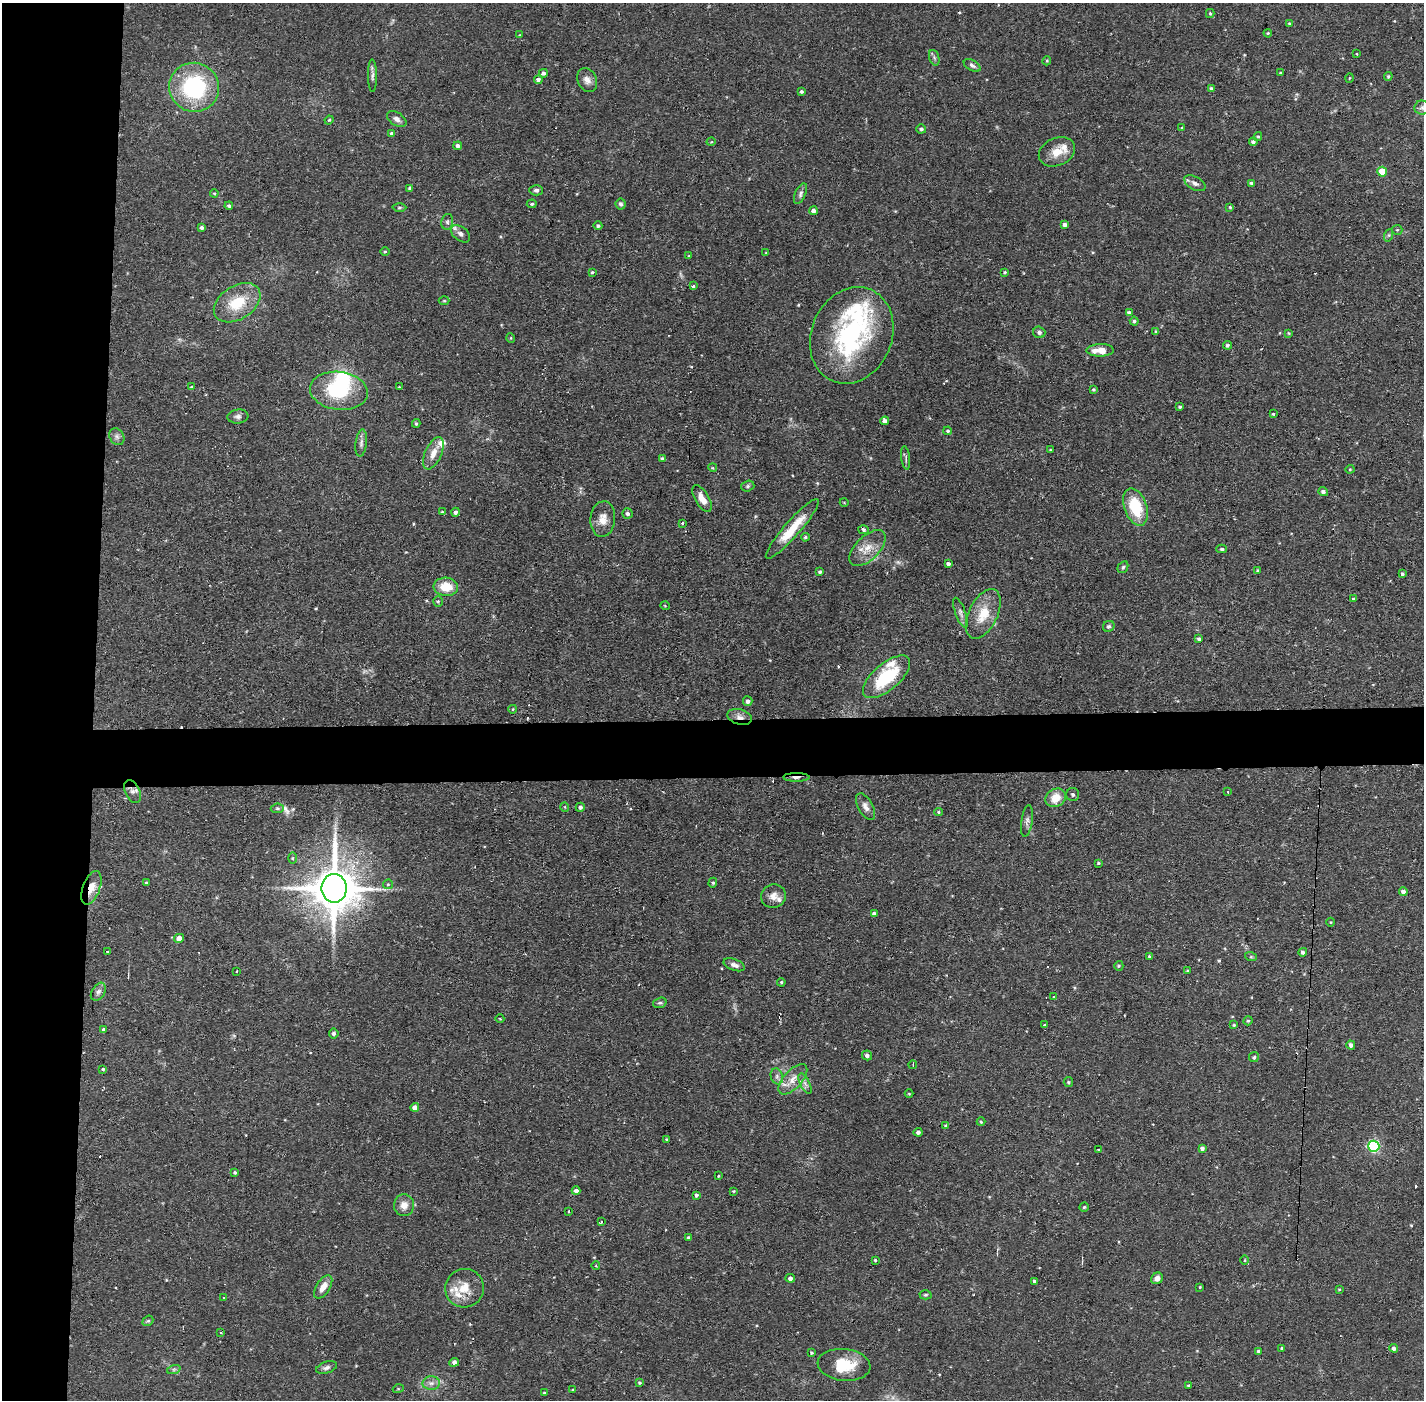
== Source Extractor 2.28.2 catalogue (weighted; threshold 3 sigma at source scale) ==
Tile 4 of 3 x 3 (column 1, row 2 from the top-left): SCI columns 1-1422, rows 1451-2848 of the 4267 x 4299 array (HDU 1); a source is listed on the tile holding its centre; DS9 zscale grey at full resolution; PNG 1426 x 1402 px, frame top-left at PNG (2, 3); each listed source drawn as its Kron ellipse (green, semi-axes under 4 px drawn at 4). Shown black and unused: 10% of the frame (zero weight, under 2 of 3 exposures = <1% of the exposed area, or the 3 px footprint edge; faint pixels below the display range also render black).
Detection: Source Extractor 2.28.2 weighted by HDU 2 'WHT'; one run over the whole footprint, this tile lists its part. Background 0.107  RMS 0.0065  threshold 0.0291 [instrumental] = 3 sigma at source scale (4.5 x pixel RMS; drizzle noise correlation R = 1.50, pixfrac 1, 0.05/0.05 arcsec/px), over >= 5 px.
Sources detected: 232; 1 too faint to see at this stretch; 2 inside a brighter object's white glare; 6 cosmic-ray / hot-pixel residue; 1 long thin detection or spike segment (spike, bleed or trail) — neither listed nor drawn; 9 inside a brighter listed object's ellipse — not listed separately; the other 213 listed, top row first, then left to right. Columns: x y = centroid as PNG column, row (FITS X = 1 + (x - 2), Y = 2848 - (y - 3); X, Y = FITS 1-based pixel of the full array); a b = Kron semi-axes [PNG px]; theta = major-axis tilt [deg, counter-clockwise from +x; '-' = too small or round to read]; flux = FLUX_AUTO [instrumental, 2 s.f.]
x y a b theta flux
1210 13 4 4 - 0.69
1289 23 4 3 - 0.6
1268 33 4 3 - 0.7
520 35 4 2 - 0.41
1357 54 3 2 - 0.65
934 58 8 5 -70 1.5
1047 61 4 3 - 0.71
972 65 9 5 -28 1.9
543 73 4 4 - 1.5
1280 73 4 3 - 0.46
372 76 16 4 -89 2.2
1388 76 4 4 - 1
1349 78 4 3 - 0.54
538 80 4 4 - 2.1
587 80 12 9 -65 3.8
194 87 25 24 - 62
1211 89 4 3 - 1.3
801 91 3 3 - 1.1
1422 108 7 7 - 2.3
397 119 11 6 -34 2.6
329 120 4 4 - 0.83
1181 128 4 4 - 0.72
921 129 5 4 - 1.5
392 133 4 4 - 1.6
1258 136 4 4 - 0.86
711 142 5 3 - 0.46
1253 142 4 4 - 1.6
458 146 4 4 - 2
1057 152 19 14 24 9.5
1382 172 5 5 - 14
1195 183 11 6 -29 2.7
1251 183 4 4 - 1
410 188 3 3 - 1.3
536 190 7 5 -2 1.8
214 193 4 3 - 0.64
800 194 11 5 66 2.1
532 204 5 4 - 0.98
621 204 5 5 - 1.5
229 206 4 4 - 1.2
399 207 7 3 1 0.9
1230 207 4 3 - 0.7
813 211 4 4 - 2.5
447 222 8 6 78 1.6
1065 225 4 4 - 2.3
598 226 4 4 - 1.2
202 227 4 4 - 1.8
1397 230 5 5 - 0.8
461 234 11 7 -39 2.6
1389 235 6 4 71 0.98
385 251 5 3 - 0.68
766 253 3 3 - 0.56
689 256 3 3 - 0.51
592 272 3 3 - 0.84
1005 272 4 3 - 0.75
693 286 4 3 - 2.2
444 301 5 3 - 0.7
237 303 25 16 33 22
1129 313 4 4 - 2
1134 321 4 4 - 1.2
1155 331 3 3 - 1.6
1039 332 6 5 - 1.5
1288 333 3 3 - 0.58
852 335 49 40 67 93
511 338 5 3 - 0.57
1227 345 4 4 - 1.2
1100 350 14 6 1 9.2
191 387 3 3 - 0.66
399 387 3 3 - 0.52
1093 389 3 3 - 0.87
339 391 29 19 -7 41
1180 407 3 3 - 1
1273 414 3 3 - 0.81
238 416 10 7 7 2.2
885 421 4 4 - 3
416 423 4 3 - 1
948 431 4 4 - 1
117 437 9 7 -59 2.3
361 443 13 5 83 2.5
1050 450 3 2 - 0.44
433 453 17 8 65 7.2
906 458 12 3 -84 1.4
662 459 4 4 - 1.5
713 468 4 3 - 0.61
1350 469 4 4 - 0.68
748 486 7 5 17 1.3
1323 492 5 4 - 1.8
702 499 15 7 -60 5.9
844 502 4 3 - 0.45
1136 507 19 11 -71 26
442 512 3 3 - 0.6
455 512 4 4 - 1.7
627 513 5 5 - 1.8
603 519 18 12 85 7.3
682 523 3 2 - 1.1
792 529 39 8 49 18
864 530 5 4 - 1.4
805 537 4 4 - 1.1
867 548 22 12 45 9.9
1222 549 5 4 - 1.2
948 564 4 3 - 1.7
1123 567 6 5 - 1.2
1258 570 4 3 - 0.8
820 572 3 3 - 1
1402 574 3 3 - 1.4
446 587 12 9 -5 13
1353 599 4 3 - 0.75
438 601 5 4 - 0.85
665 606 5 3 - 0.55
960 613 16 5 -70 2.6
983 614 27 14 64 16
1109 626 6 5 - 1.3
1199 639 4 4 - 1.4
886 677 29 13 40 38
748 701 5 4 - 2
513 709 4 3 - 0.48
740 717 12 7 -15 4.3
796 777 13 3 0 2.9
133 791 12 7 -64 3.3
1228 792 3 3 - 0.64
1073 795 6 6 - 1.9
1056 798 11 8 30 10
565 807 5 3 - 0.54
580 807 4 4 - 1.7
865 807 14 7 -61 3.9
277 808 6 4 6 1.1
939 812 4 4 - 0.73
1027 821 16 5 82 2.6
292 858 5 3 - 0.69
1098 863 3 3 - 0.76
146 883 4 4 - 0.68
713 883 5 4 - 0.84
388 884 5 4 - 0.82
91 888 18 8 70 7.8
334 888 14 12 -90 2600
1403 892 4 4 - 3
774 896 12 11 - 5
874 914 4 4 - 2.2
1331 922 4 3 - 0.55
179 938 5 4 - 4.4
108 951 3 2 - 1.4
1303 952 4 4 - 1.5
1149 956 4 3 - 0.68
1251 957 6 4 -18 0.69
734 965 11 5 -19 3.2
1119 966 5 4 - 0.8
1187 970 3 3 - 0.58
237 971 3 2 - 0.8
781 982 4 4 - 0.76
98 992 10 6 57 2.2
1053 997 3 3 - 0.84
660 1003 7 5 18 1.2
500 1019 4 3 - 0.49
1248 1021 5 4 - 0.93
1045 1025 3 3 - 0.84
1234 1025 3 3 - 0.82
104 1030 4 3 - 1.7
334 1033 5 5 - 1.8
1351 1045 4 4 - 2.2
867 1055 5 5 - 2.1
1254 1057 5 5 - 1.1
913 1065 4 3 - 0.71
102 1069 3 2 - 0.89
777 1076 8 6 -71 2.2
793 1079 19 9 47 7.5
1068 1082 5 4 - 0.81
805 1083 11 4 -63 2.4
909 1094 4 3 - 0.55
415 1107 4 4 - 3.4
981 1122 4 4 - 0.69
946 1126 4 4 - 1.5
918 1132 4 4 - 1.7
666 1139 3 3 - 0.58
1374 1146 5 5 - 85
1202 1148 4 4 - 2.2
1099 1150 3 3 - 0.84
235 1172 4 4 - 0.95
719 1176 3 3 - 1.1
576 1191 4 4 - 2.4
734 1191 4 3 - 0.54
696 1195 4 3 - 1.3
404 1205 11 10 - 5.4
1084 1207 4 4 - 0.81
568 1211 3 2 - 0.87
601 1222 4 2 - 0.88
689 1238 4 3 - 1
875 1260 3 3 - 0.72
1245 1260 4 3 - 0.57
596 1266 4 3 - 0.54
790 1278 5 4 - 2.3
1157 1278 6 5 - 3.5
1035 1282 4 3 - 1.6
323 1287 13 7 57 6
1200 1287 3 3 - 0.93
464 1288 19 19 - 14
1339 1289 4 3 - 0.62
926 1295 6 4 2 0.99
224 1298 3 3 - 2.7
148 1321 6 4 40 0.95
221 1333 3 2 - 0.84
1282 1348 3 3 - 1.1
1394 1348 4 4 - 1.8
1258 1351 4 3 - 0.86
812 1353 3 3 - 0.7
454 1362 5 4 - 2.4
844 1365 26 16 -6 20
326 1368 11 5 17 2.2
174 1369 7 4 19 1.2
431 1383 8 7 - 2.8
640 1383 4 4 - 0.86
1188 1385 4 3 - 0.83
398 1389 5 3 - 0.57
573 1390 3 3 - 0.84
544 1393 3 2 - 0.51
Overlapping masked pixels (flux is a lower limit): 4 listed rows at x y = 740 717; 796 777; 133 791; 91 888